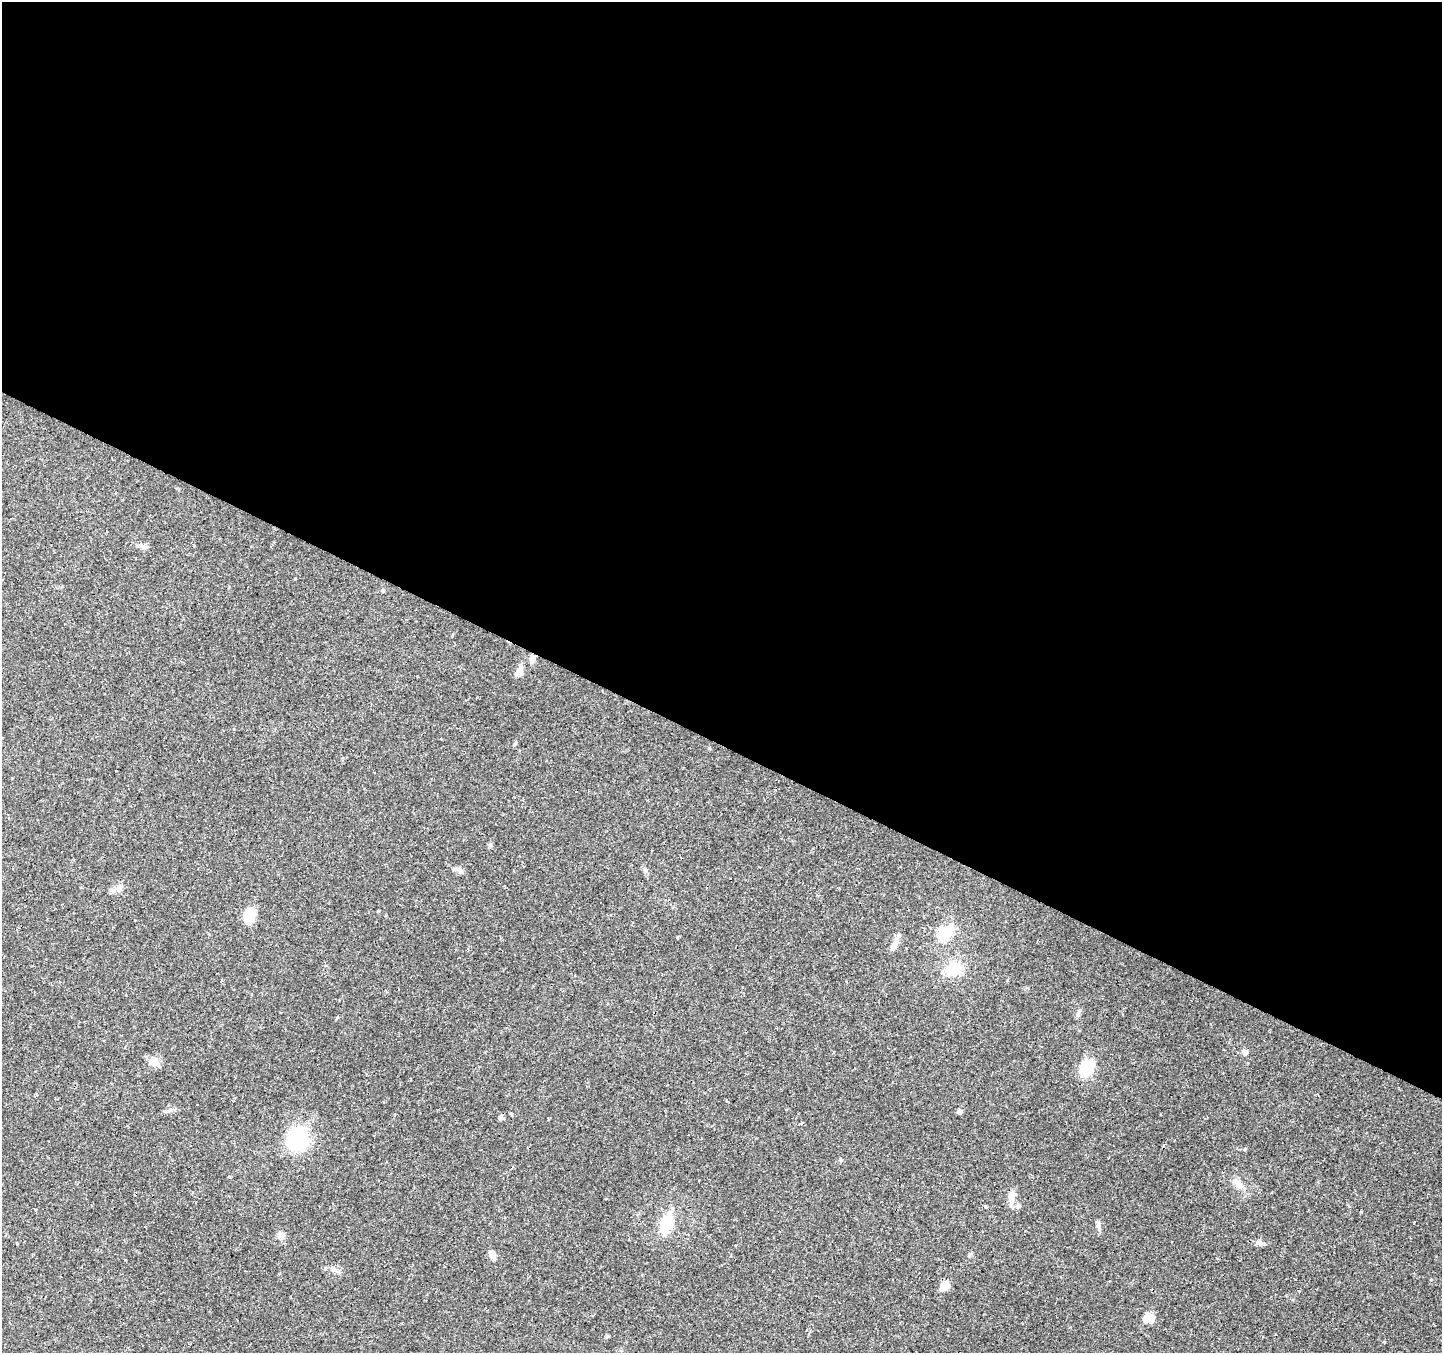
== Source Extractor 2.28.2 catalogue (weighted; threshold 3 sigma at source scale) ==
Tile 3 of 4 x 4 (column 3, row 1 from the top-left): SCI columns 2883-4322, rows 4249-5599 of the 5765 x 5860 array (HDU 1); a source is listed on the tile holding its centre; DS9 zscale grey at full resolution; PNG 1444 x 1355 px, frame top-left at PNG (2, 2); no overlay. Shown black and unused: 55% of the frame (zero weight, under 2 of 3 exposures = <1% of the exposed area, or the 3 px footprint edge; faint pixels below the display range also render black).
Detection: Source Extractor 2.28.2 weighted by HDU 2 'WHT'; one run over the whole footprint, this tile lists its part. Background 0.0783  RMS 0.006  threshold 0.0268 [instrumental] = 3 sigma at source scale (4.5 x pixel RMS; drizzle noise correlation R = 1.50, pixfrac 1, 0.0396/0.0396 arcsec/px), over >= 5 px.
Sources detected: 42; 8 cosmic-ray / hot-pixel residue — not listed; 1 inside a brighter listed object's ellipse — not listed separately; the other 33 listed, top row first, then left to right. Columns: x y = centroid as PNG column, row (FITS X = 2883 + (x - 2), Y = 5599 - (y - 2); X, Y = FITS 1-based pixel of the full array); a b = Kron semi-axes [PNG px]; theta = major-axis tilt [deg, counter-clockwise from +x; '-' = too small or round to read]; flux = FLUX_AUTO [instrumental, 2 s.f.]
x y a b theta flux
142 546 16 5 -22 2.1
532 658 12 7 -84 2.5
519 672 13 7 68 4.8
490 845 6 5 - 1.1
456 869 12 5 7 1.9
119 888 12 9 41 3.9
249 915 13 8 76 19
945 933 26 17 39 15
677 937 4 3 - 0.58
896 942 13 8 77 3.8
954 968 13 12 - 16
221 980 3 3 - 2.1
1078 1013 8 4 54 1.2
337 1018 5 3 - 0.53
1246 1052 8 5 89 1.9
154 1061 15 10 -28 4.8
1087 1068 17 13 55 18
959 1112 6 5 - 1.5
501 1117 7 6 - 1.3
802 1123 3 3 - 1.1
297 1138 16 13 62 55
1245 1149 3 3 - 2.4
228 1177 3 3 - 1.3
1239 1184 19 8 -44 4.7
1012 1196 14 9 75 5
1018 1206 6 6 - 1.4
667 1223 22 12 69 19
1098 1223 9 6 -84 1.8
281 1236 9 8 - 3.7
1260 1243 10 6 -15 1.9
492 1254 10 6 -71 3.5
944 1286 11 7 36 6.4
1149 1318 13 10 -30 6.1
Overlapping masked pixels (flux is a lower limit): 1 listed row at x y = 532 658
Unlisted compact peaks at least as high as the median listed source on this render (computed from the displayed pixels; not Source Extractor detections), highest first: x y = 709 748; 1384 1342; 607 1336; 515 744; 383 591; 840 1159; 969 1256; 295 579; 1361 1212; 171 1110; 644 869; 1431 1280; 452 636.